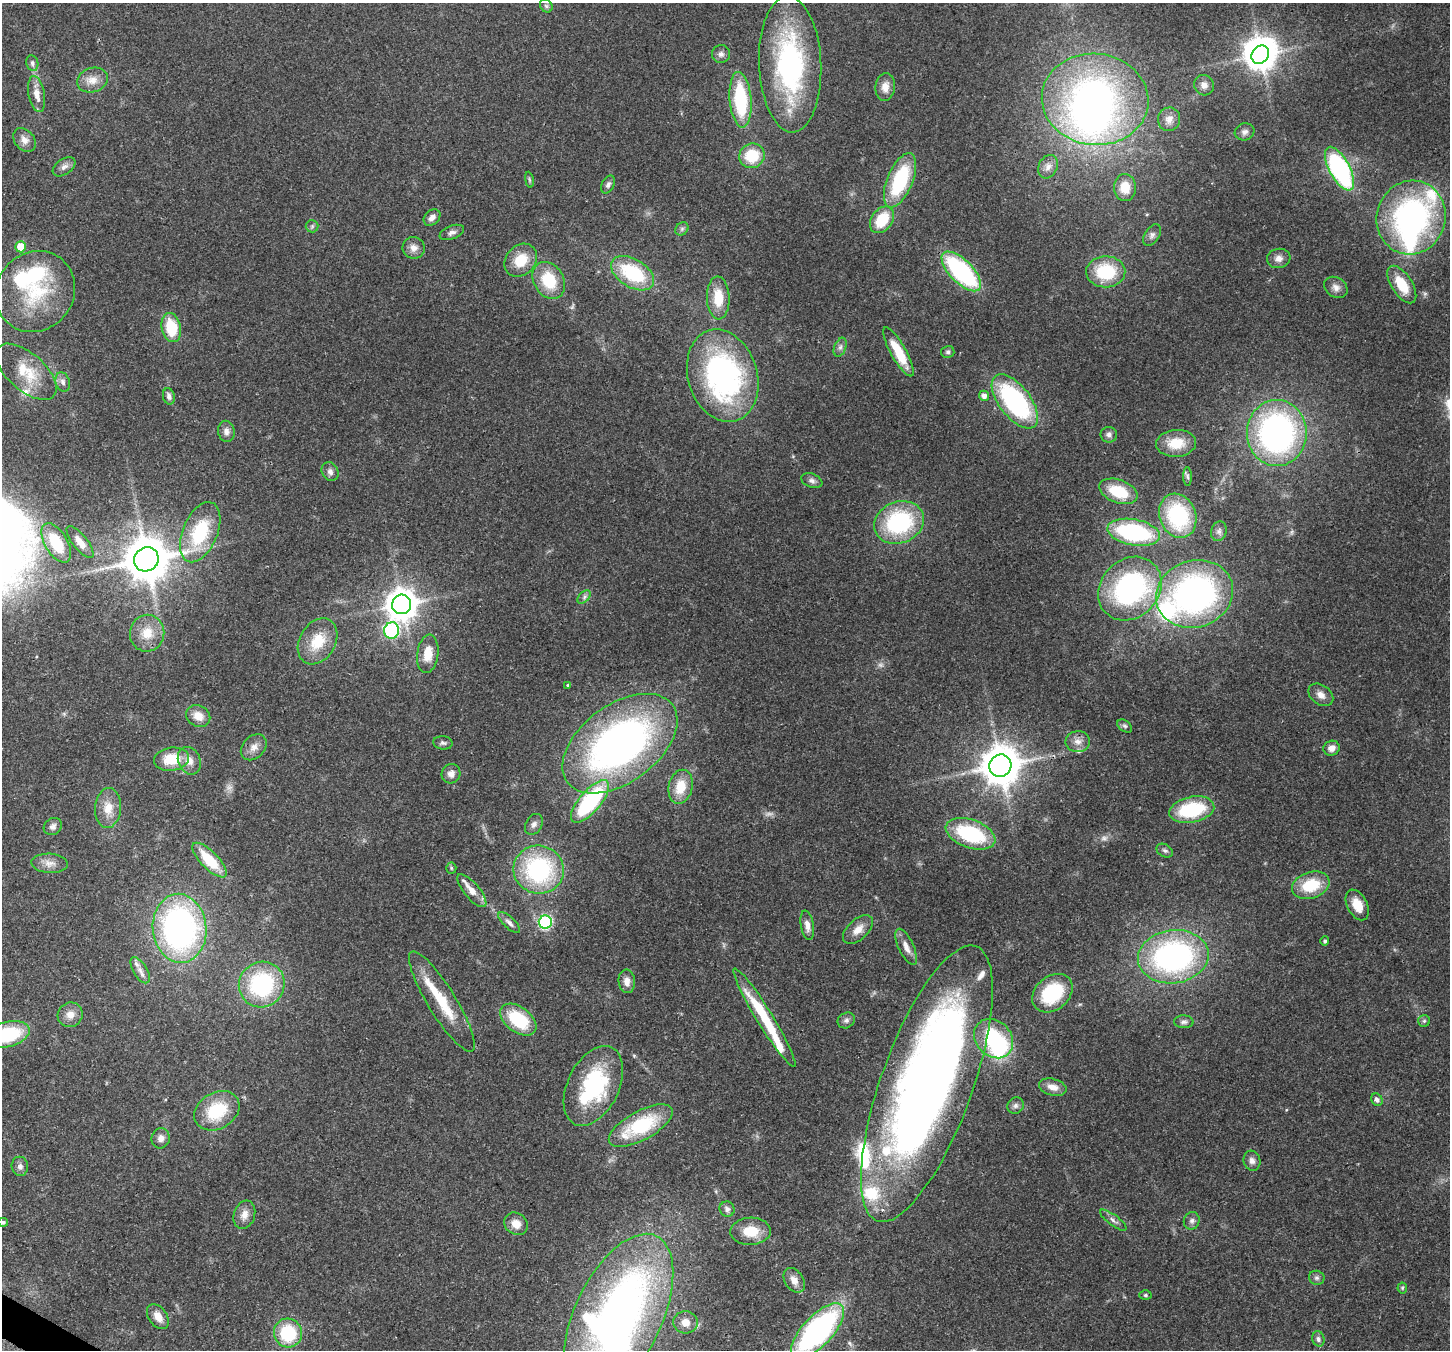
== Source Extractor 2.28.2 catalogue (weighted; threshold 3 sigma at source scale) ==
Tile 7 of 4 x 4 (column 3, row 2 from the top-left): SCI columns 2973-4420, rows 3057-4404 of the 5939 x 6045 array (HDU 1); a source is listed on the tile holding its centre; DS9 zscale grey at full resolution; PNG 1452 x 1352 px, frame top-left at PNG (2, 3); each listed source drawn as its Kron ellipse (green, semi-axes under 4 px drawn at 4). Shown black and unused: <1% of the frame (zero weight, under 3 of 4 exposures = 8% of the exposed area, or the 3 px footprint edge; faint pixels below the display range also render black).
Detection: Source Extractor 2.28.2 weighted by HDU 2 'WHT'; one run over the whole footprint, this tile lists its part. Background 0.0922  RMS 0.0037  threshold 0.0165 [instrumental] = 3 sigma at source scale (4.5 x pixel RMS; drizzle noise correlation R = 1.50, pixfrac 1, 0.0396/0.0396 arcsec/px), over >= 5 px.
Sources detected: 174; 3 too faint to see at this stretch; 7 inside a brighter object's white glare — neither listed nor drawn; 13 inside a brighter listed object's ellipse — not listed separately; the other 151 listed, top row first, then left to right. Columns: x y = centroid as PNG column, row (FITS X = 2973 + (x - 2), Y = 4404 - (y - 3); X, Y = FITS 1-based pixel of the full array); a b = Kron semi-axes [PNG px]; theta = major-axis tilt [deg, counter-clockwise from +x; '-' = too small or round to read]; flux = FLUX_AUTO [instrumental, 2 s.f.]
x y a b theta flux
546 6 7 5 -47 0.86
721 54 9 9 - 1.5
1260 55 10 8 49 600
32 63 8 6 -79 1
790 64 68 31 -88 69
92 80 16 12 17 4.3
1204 85 10 9 - 2.2
885 87 14 9 83 3.4
37 94 18 8 -79 3.7
1095 99 53 45 -6 150
740 100 28 11 -85 27
1169 119 12 11 - 2.8
1244 132 10 8 17 1.6
24 140 13 9 -51 2.6
752 156 13 12 - 13
64 167 12 8 35 1.8
1048 167 12 9 63 2.4
1339 169 24 10 -62 65
529 180 8 4 -81 0.59
900 180 29 13 67 28
608 184 9 6 62 1.2
1125 187 13 11 -88 5.7
432 217 9 7 43 2
1411 218 37 34 74 90
882 220 15 10 53 12
312 226 6 6 - 0.72
682 229 7 6 - 0.94
452 232 13 6 22 1.5
1152 235 12 7 57 1.6
21 247 5 5 - 7.3
414 248 11 10 - 2.6
1279 258 12 9 9 2.4
521 260 18 14 47 8.9
961 271 25 11 -45 51
1106 272 19 15 1 20
633 273 23 14 -31 24
549 280 19 15 -60 14
1402 285 21 10 -57 9.9
1336 287 12 9 -35 2.3
35 291 42 38 49 30
718 298 21 11 -88 9.5
171 328 15 9 -77 14
840 347 10 6 68 1.3
898 352 27 7 -61 12
948 352 7 6 - 0.81
26 372 37 18 -41 12
723 376 47 34 -73 89
63 382 10 7 -72 1.6
169 396 8 6 -75 1.6
984 396 5 5 - 1.9
1015 401 32 15 -52 56
226 431 10 8 -80 1.9
1277 433 33 30 90 110
1109 435 8 8 - 1.4
1176 443 20 13 4 8.6
330 472 10 8 -60 1.5
1188 477 9 4 -89 0.77
812 481 11 7 -22 1.4
1118 491 20 11 -20 13
1178 516 22 18 -69 34
899 522 25 20 22 40
1219 531 10 7 74 1.5
200 532 32 17 67 23
1134 532 26 13 -10 44
80 542 19 7 -52 4.3
56 543 22 11 -59 15
146 559 13 11 37 1400
1130 589 34 29 45 69
1195 594 39 33 20 120
584 597 8 5 46 1.1
402 604 10 9 - 560
392 630 8 7 - 55
147 633 18 17 - 7
318 641 24 18 59 11
428 654 19 10 82 6.4
568 685 4 3 - 0.43
1321 695 14 9 -37 2.6
198 716 12 10 -31 4.5
1125 726 8 5 -36 0.87
1078 742 12 10 3 2.8
443 743 10 6 -7 1
620 744 65 39 36 160
254 747 15 11 46 3.1
1332 748 8 7 - 2.5
172 759 17 11 7 10
189 761 14 11 -67 3.8
1000 766 11 10 - 1000
451 774 10 9 - 2.2
681 787 17 12 77 8.2
590 801 26 10 49 44
108 808 20 13 85 5.9
1192 810 23 13 12 25
534 824 11 8 60 1.7
53 826 9 8 - 1.6
971 834 26 14 -20 31
1165 851 9 6 -31 1
210 860 23 8 -46 14
50 863 18 9 -3 3.4
451 868 5 5 - 0.51
539 870 25 24 - 47
1311 885 19 13 18 14
472 891 20 7 -50 4.3
1357 905 16 10 -63 5.8
545 922 6 6 - 54
509 923 14 5 -43 1.6
807 925 15 6 -80 2.5
180 928 34 27 -84 110
858 929 18 10 42 3.9
1325 941 5 4 - 0.76
906 947 19 7 -65 3.1
1173 957 35 26 8 89
140 970 14 7 -59 2.4
627 981 12 8 -86 2.8
262 984 23 22 - 37
1052 993 22 16 40 20
442 1002 58 14 -58 16
70 1015 13 12 - 3.5
765 1018 58 8 -58 22
518 1020 20 12 -37 19
846 1020 9 7 29 1.3
1424 1021 6 6 - 0.74
1184 1022 9 6 -2 1.2
7 1034 23 12 15 26
994 1039 21 17 -46 29
927 1084 146 45 70 420
593 1086 42 25 64 40
1053 1087 14 8 -14 3.3
1377 1100 6 5 - 1.5
1016 1106 8 7 - 1.3
217 1111 24 18 30 17
641 1126 35 14 29 25
161 1138 10 9 - 2
1252 1161 10 8 -73 1.8
20 1166 9 8 - 1.6
727 1209 8 7 - 1.5
244 1215 14 10 71 3.2
1113 1220 16 5 -36 1.7
1192 1221 9 8 - 1.4
3 1222 5 4 - 0.73
516 1224 12 10 -37 4.1
750 1231 20 13 1 8.8
1317 1278 8 7 - 1.1
794 1280 13 9 -56 3.2
1402 1288 5 5 - 0.48
1145 1295 6 5 - 0.58
619 1315 88 43 64 250
158 1317 14 9 -54 3.8
685 1322 12 11 - 3.4
817 1331 35 15 47 97
288 1333 14 14 - 20
1318 1339 7 6 - 1.2
Overlapping masked pixels (flux is a lower limit): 1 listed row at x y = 723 376
Isophote crosses this tile's border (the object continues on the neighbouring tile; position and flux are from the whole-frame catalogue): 4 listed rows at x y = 7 1034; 3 1222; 619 1315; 817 1331